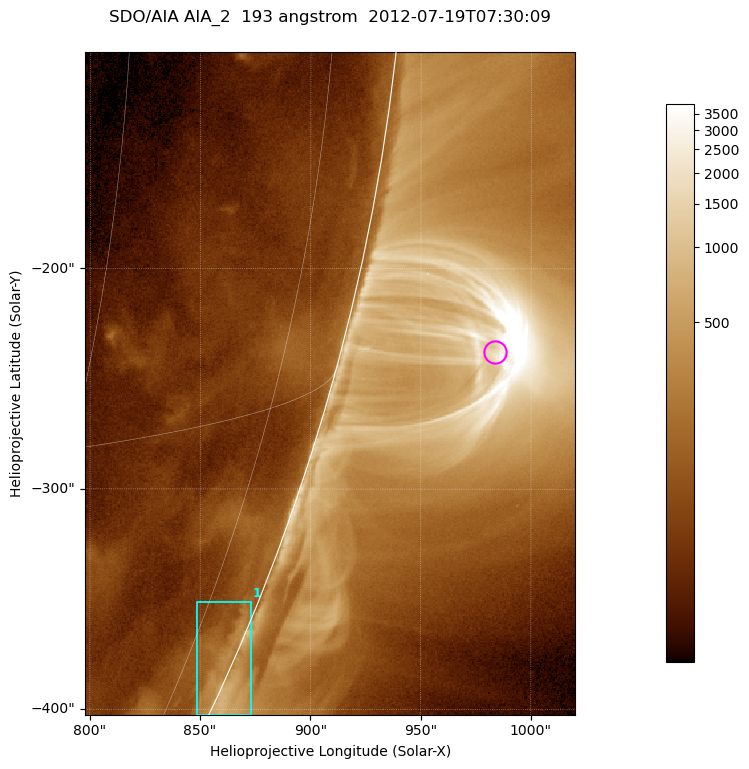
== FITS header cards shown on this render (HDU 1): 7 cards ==
TELESCOP= 'SDO/AIA '           / For AIA: SDO/AIA
INSTRUME= 'AIA_2   '           / For AIA: AIA_ATA1, AIA_ATA2, AIA_ATA3 or AIA_AT
WAVELNTH=                  193 / [angstrom] Wavelength
WAVEUNIT= 'angstrom'           / Wavelength unit: angstrom
DATE-OBS= '2012-07-19T07:30:09.212' / [ISO] Date when observation started; ISO 8
CTYPE1  = 'HPLN-TAN'           / CTYPE1; Typically HPLN
CTYPE2  = 'HPLT-TAN'           / CTYPE2; Typically HPLT

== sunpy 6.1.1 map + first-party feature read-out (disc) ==
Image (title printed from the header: SDO/AIA AIA_2  193 angstrom  2012-07-19T07:30:09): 370 x 500 px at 0.601 arcsec/px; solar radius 944 arcsec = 1572 px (partial field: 1.2% of the solar disc is inside the frame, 48% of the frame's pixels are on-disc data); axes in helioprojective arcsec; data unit not stated in the header (colour bar unlabelled)
Orientation: roll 0.0564 deg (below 1 deg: not rotated)
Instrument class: DISC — disc imager (sunpy class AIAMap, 193 A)
Bright regions (active regions / flare kernels): reference = the on-disc median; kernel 3 px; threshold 5 sigma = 132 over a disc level ~64.8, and >= 1.15x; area >= 185 px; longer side >= 4 px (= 2.4 arcsec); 1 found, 1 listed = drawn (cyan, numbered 1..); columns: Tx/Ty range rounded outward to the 2 arcsec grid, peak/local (2 s.f.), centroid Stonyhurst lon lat
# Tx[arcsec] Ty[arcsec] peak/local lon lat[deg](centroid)
1 848..874 -404..-350 11 +82 -23
Off-limb structures (1.02-1.3 R_sun): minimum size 92 px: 2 found; the strongest spans PA ~250..260 deg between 1.02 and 1.14 R_sun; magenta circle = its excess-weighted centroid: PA ~255 deg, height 1.07 R_sun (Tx ~984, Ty ~-238 arcsec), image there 9.3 x the reference